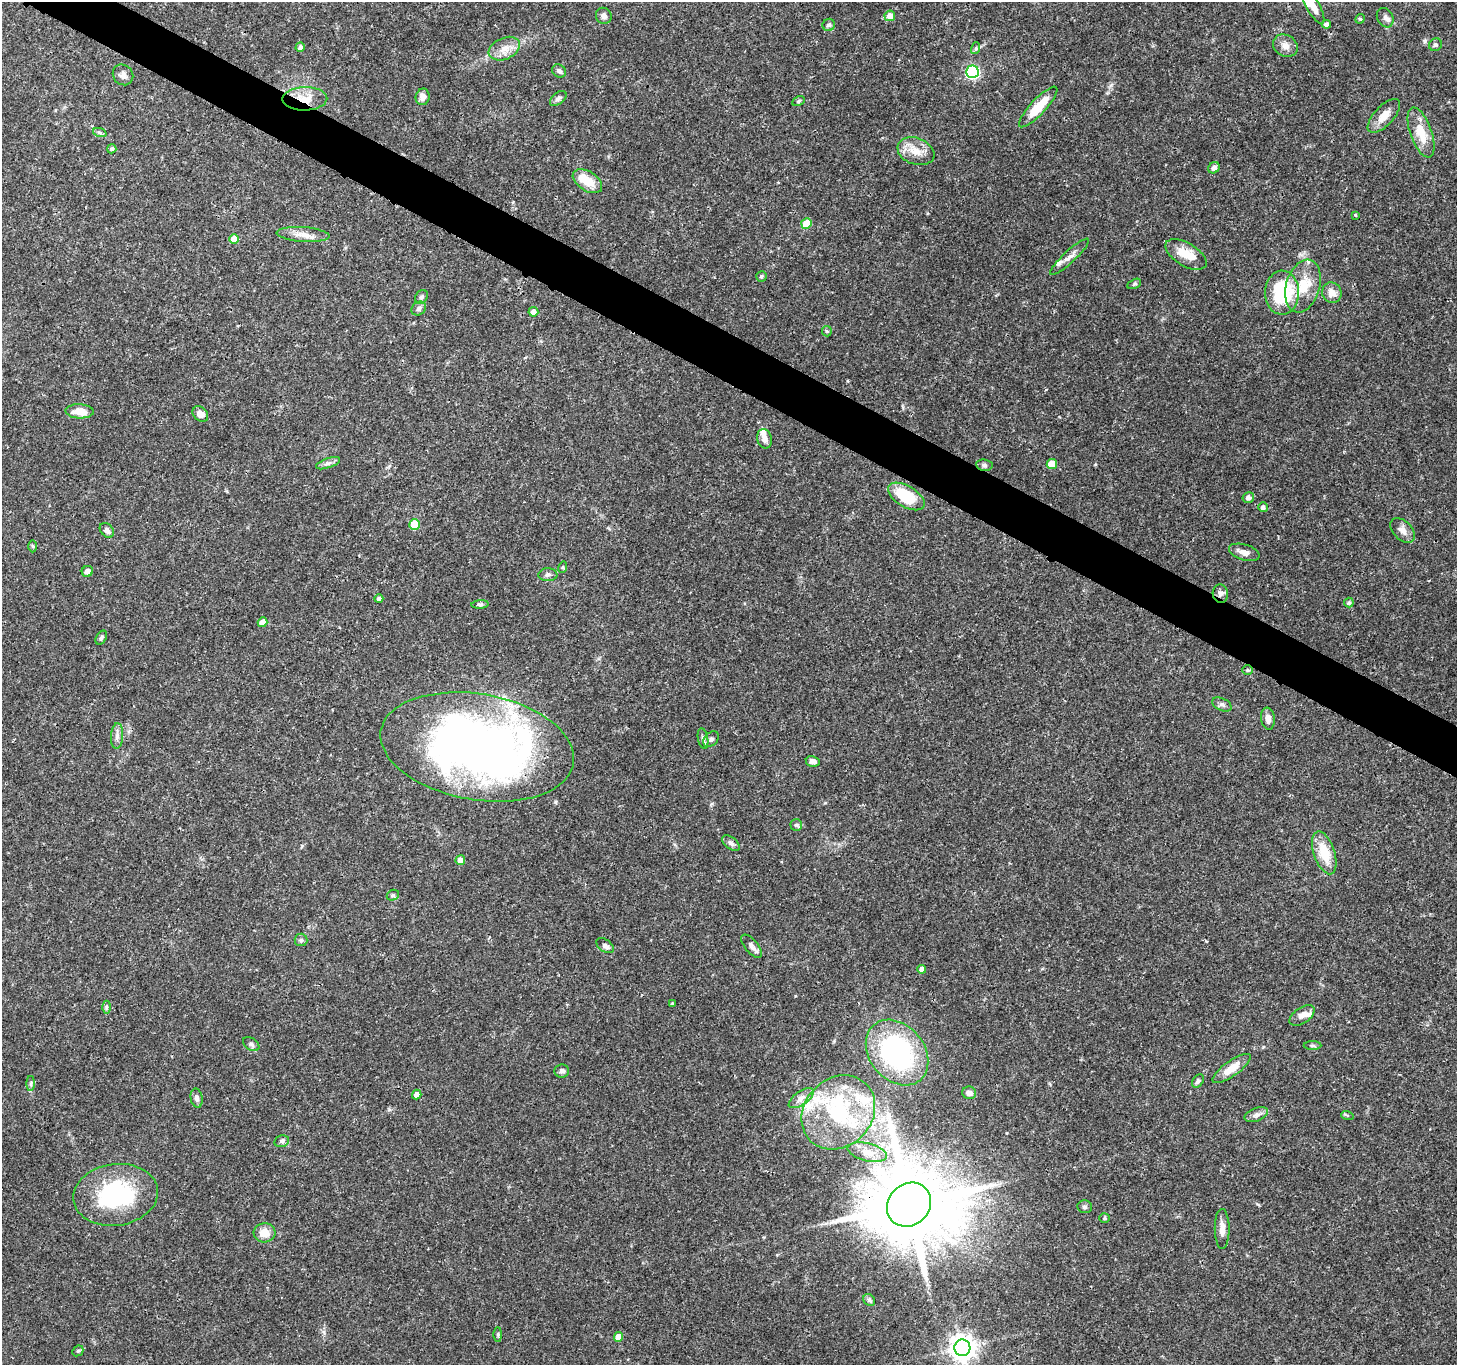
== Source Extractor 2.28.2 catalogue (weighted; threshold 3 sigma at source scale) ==
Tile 11 of 4 x 4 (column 3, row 3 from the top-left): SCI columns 2916-4370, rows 1562-2924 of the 5834 x 5916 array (HDU 1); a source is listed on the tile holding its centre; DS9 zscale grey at full resolution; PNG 1459 x 1367 px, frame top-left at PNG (2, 2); each listed source drawn as its Kron ellipse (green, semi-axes under 4 px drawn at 4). Shown black and unused: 4% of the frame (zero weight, under 3 of 4 exposures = <1% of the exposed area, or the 3 px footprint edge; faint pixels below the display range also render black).
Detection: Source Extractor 2.28.2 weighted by HDU 2 'WHT'; one run over the whole footprint, this tile lists its part. Background 0.0345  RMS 0.0022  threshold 0.00979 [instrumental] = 3 sigma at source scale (4.5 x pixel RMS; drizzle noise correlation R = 1.50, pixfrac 1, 0.0396/0.0396 arcsec/px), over >= 5 px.
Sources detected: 126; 3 inside a brighter object's white glare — neither listed nor drawn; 11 inside a brighter listed object's ellipse — not listed separately; the other 112 listed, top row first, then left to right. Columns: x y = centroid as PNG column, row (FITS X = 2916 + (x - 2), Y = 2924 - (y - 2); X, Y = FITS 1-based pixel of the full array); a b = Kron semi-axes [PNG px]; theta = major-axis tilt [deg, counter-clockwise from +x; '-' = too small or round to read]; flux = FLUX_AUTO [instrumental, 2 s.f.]
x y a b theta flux
1313 6 20 6 -60 2
604 16 8 7 - 0.87
890 16 5 5 - 2.3
1385 18 10 7 -60 0.92
1360 19 5 4 - 0.28
1326 24 4 4 - 0.74
829 25 6 6 - 0.48
1435 45 7 6 - 0.5
1285 46 13 10 -29 1.7
300 47 5 4 - 0.74
976 48 6 4 72 0.3
504 49 16 10 24 2.5
559 71 7 6 - 0.64
972 72 6 6 - 35
123 75 11 9 -48 1.2
423 97 8 7 - 1.4
558 98 9 5 40 0.67
305 99 22 11 1 3.8
798 101 6 4 27 0.35
1038 107 27 7 47 5.5
1384 116 21 9 47 2.7
100 133 7 4 -19 0.39
1421 133 26 10 -70 5
112 149 4 4 - 0.55
916 151 19 13 -20 3.3
1214 168 6 5 - 0.74
587 181 16 9 -33 4.3
1355 215 4 3 - 0.26
806 224 5 5 - 5.2
303 235 26 7 -4 2.3
234 239 5 5 - 3.5
1186 254 23 11 -30 3.9
1070 257 26 6 43 1.5
761 276 5 5 - 0.38
1134 284 7 4 26 0.36
1303 286 27 17 74 6.2
1282 293 22 17 89 16
1332 293 10 9 - 1.9
421 297 7 6 - 0.55
419 308 8 6 39 0.71
533 312 5 5 - 1.4
827 331 5 5 - 0.29
79 411 14 7 -3 3
200 414 9 6 -44 1.4
764 439 10 7 -78 1.4
328 463 13 5 19 0.75
1052 464 5 5 - 5
984 465 8 5 -8 0.53
906 496 20 10 -30 8.9
1248 498 6 5 - 0.91
1263 507 5 5 - 0.6
415 525 5 5 - 5.7
107 530 8 6 -51 0.85
1403 530 15 9 -46 1.5
33 546 6 4 -88 0.3
1244 552 16 8 -17 1.4
563 567 6 3 72 0.26
87 571 6 5 - 0.99
548 575 9 6 3 0.69
1220 594 9 7 -80 0.86
379 599 4 4 - 0.66
1349 603 5 5 - 0.47
480 604 8 4 5 0.45
263 622 5 4 - 2.1
101 638 7 5 61 0.47
1247 670 5 4 - 0.3
1222 704 10 6 -26 0.73
1268 719 11 7 -83 1.3
117 736 13 6 86 1.1
703 739 10 5 -79 0.64
711 739 9 6 45 0.63
477 747 98 53 -10 160
813 761 7 5 -11 0.99
796 825 6 6 - 0.43
731 843 10 5 -37 0.79
1324 853 22 10 -71 6.1
460 860 5 5 - 1.7
393 895 6 5 - 0.38
301 940 6 6 - 0.44
605 946 10 6 -36 0.85
752 946 14 6 -49 1
922 969 4 4 - 1.9
673 1004 4 3 - 0.36
106 1007 6 4 90 0.36
1302 1015 14 7 35 1.4
251 1044 9 6 -35 0.6
1313 1046 9 4 0 0.4
897 1053 36 27 -50 36
1232 1068 23 7 35 3.6
562 1071 7 6 - 0.77
1198 1081 7 5 55 0.5
31 1083 7 4 90 0.38
969 1093 7 6 - 1.3
417 1094 5 4 - 1.4
197 1098 10 6 -79 0.74
801 1098 14 7 35 1.3
838 1112 40 34 46 19
1256 1115 12 6 21 0.97
1347 1115 6 4 -19 0.3
282 1141 7 5 14 0.56
867 1152 20 9 -13 2.6
116 1195 43 30 8 23
909 1205 23 20 43 3400
1085 1207 7 6 - 0.46
1105 1218 5 4 - 0.28
1222 1229 20 7 -89 2
265 1233 11 9 3 2.7
869 1300 6 5 - 0.46
498 1334 7 3 -90 0.28
618 1337 5 4 - 2.3
962 1348 8 8 - 220
78 1351 6 5 - 0.32
Overlapping masked pixels (flux is a lower limit): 4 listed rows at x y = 305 99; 1220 594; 477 747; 909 1205